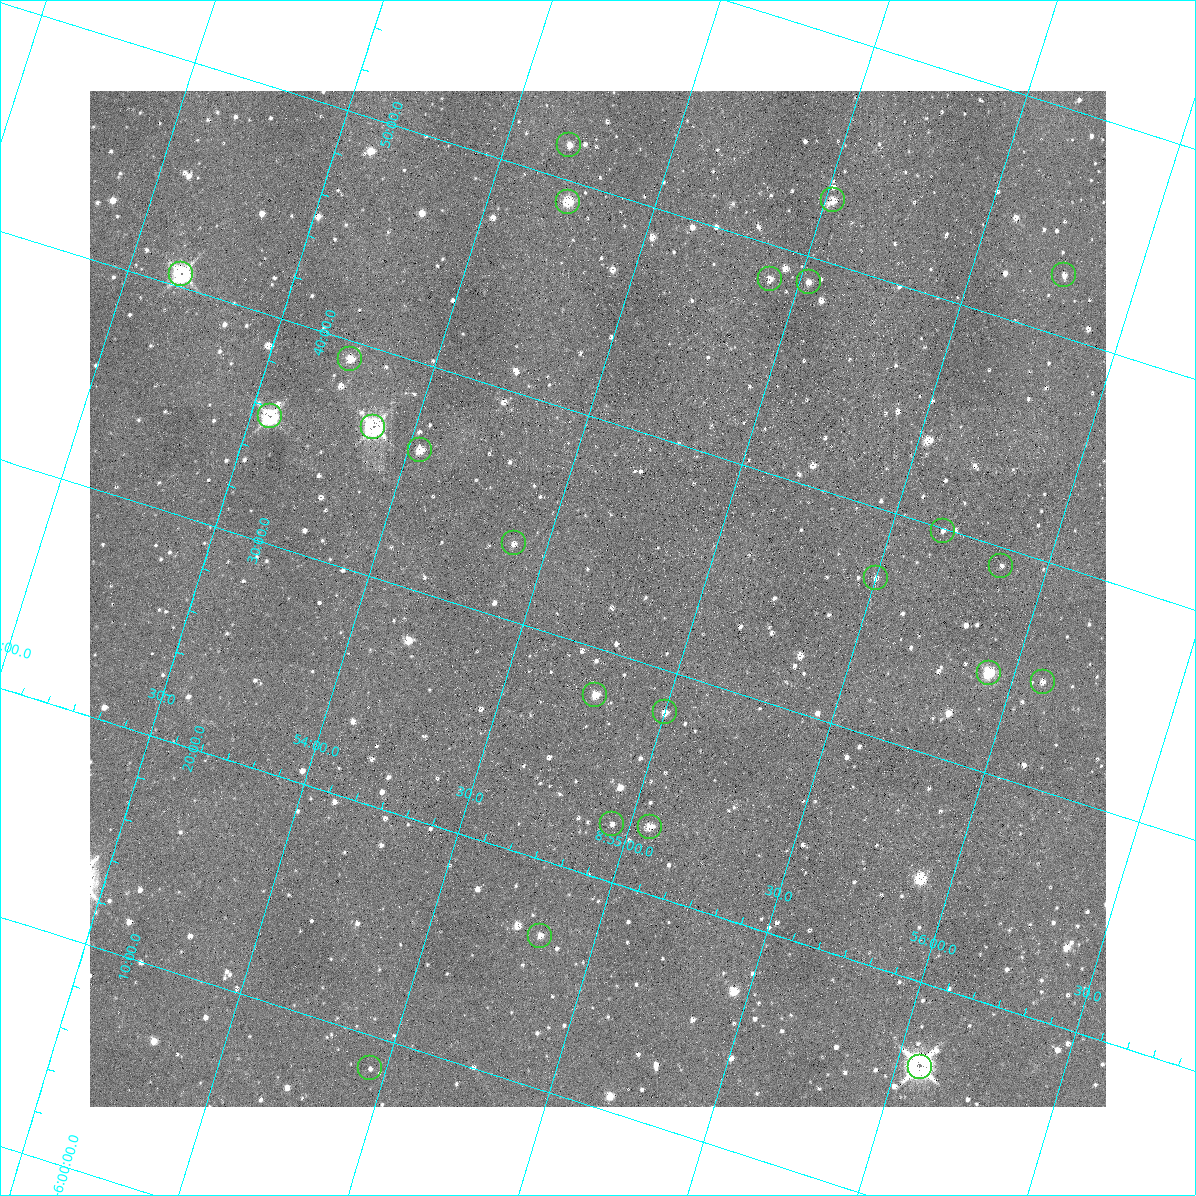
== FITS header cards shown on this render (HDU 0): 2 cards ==
NAXIS1  =                 1016 / length of data axis 1
NAXIS2  =                 1016 / length of data axis 2

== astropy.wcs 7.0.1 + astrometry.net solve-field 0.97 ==
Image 1016 x 1016 px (HDU 0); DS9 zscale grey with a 90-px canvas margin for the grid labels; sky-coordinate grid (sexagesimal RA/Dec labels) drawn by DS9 from the SOLVED WCS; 24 Tycho-2 reference stars matched to detected sources circled (green)
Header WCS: RA---SIN-SIP/DEC--SIN-SIP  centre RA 08:54:42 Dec -06:32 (133.67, -6.54 deg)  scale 2.78 x 2.74 arcsec/px (non-square pixels)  FOV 47.0' x 46.4'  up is -163 deg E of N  parity normal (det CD < 0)
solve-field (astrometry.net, Tycho-2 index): VERIFIED the header's WCS against the Tycho-2 star catalogue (verified at 3 index scales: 10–24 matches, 2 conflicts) and refined it, rather than solving blind
Solved WCS: RA---TAN-SIP/DEC--TAN-SIP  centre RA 08:54:42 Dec -06:32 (133.67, -6.54 deg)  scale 2.77 x 2.74 arcsec/px (non-square pixels)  FOV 46.9' x 46.4'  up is -163 deg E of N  parity normal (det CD < 0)
The solver's refit moves the header's centre by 1 arcsec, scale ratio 0.999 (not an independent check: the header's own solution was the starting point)
Tycho-2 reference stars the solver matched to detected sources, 24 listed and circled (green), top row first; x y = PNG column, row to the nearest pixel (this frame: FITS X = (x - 90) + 1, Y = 1016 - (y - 91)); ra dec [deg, ICRS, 3 dp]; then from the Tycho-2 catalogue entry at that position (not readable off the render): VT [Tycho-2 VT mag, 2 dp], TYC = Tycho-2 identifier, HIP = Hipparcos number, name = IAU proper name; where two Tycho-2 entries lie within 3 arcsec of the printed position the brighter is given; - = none
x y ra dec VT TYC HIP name
569 145 133.548 -6.859 11.44 4877-395-1 - -
833 200 133.756 -6.879 10.95 4877-367-1 - -
568 202 133.560 -6.818 10.52 4877-487-1 - -
181 274 133.291 -6.676 10.64 4877-291-1 - -
1064 275 133.945 -6.879 11.84 4877-1248-1 - -
770 279 133.728 -6.808 11.02 4877-353-1 - -
809 282 133.757 -6.815 11.44 4877-379-1 - -
350 359 133.436 -6.653 10.30 4877-365-1 - -
270 416 133.390 -6.593 8.97 4877-485-1 - -
373 427 133.469 -6.609 8.87 4877-307-1 43677 -
420 450 133.509 -6.603 11.23 4877-443-1 - -
943 531 133.914 -6.665 11.70 4877-1227-1 - -
514 543 133.600 -6.557 12.56 4877-439-1 - -
1001 566 133.966 -6.653 12.66 4877-1316-1 - -
876 578 133.876 -6.615 11.91 4877-1319-1 - -
989 673 133.981 -6.573 11.18 4877-1026-1 - -
1043 682 134.023 -6.579 11.51 4877-1080-1 - -
595 695 133.695 -6.466 10.27 4877-524-1 - -
665 712 133.750 -6.469 11.39 4877-566-1 - -
612 824 133.737 -6.376 12.45 4877-412-1 - -
650 827 133.766 -6.382 10.95 4877-530-1 - -
540 936 133.709 -6.278 11.50 4877-559-1 - -
920 1067 134.018 -6.272 8.25 4877-699-1 43857 -
370 1068 133.613 -6.142 12.50 4877-260-1 - -